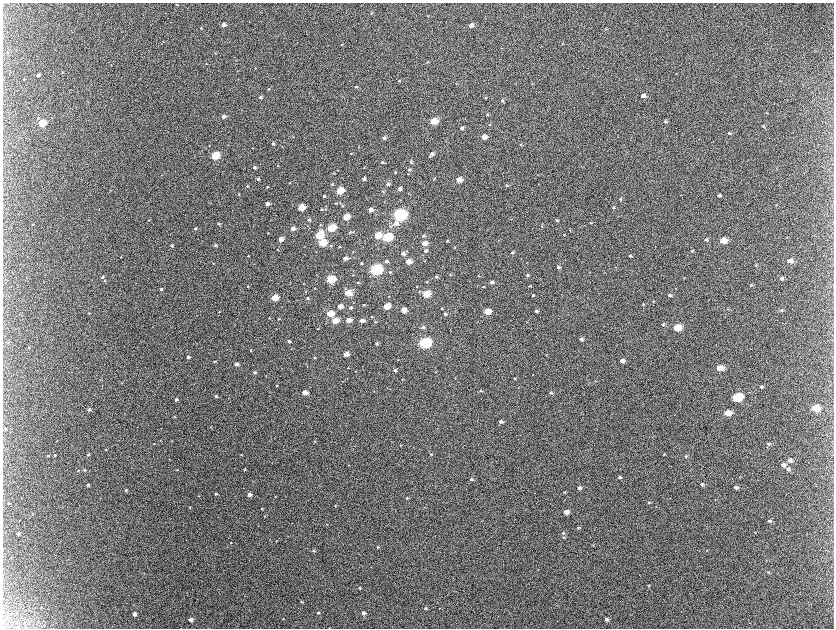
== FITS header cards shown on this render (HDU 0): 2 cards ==
NAXIS1  =                 1663 / length of data axis 1
NAXIS2  =                 1252 / length of data axis 2

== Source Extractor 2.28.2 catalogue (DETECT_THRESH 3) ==
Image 1663 x 1252 px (HDU 0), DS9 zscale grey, zoomed out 1/2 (1 PNG px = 2 x 2 image px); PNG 836 x 630 px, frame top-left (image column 1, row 1251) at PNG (3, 3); no overlay
Background 2170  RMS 33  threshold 98.4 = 3 sigma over >= 5 px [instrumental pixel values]
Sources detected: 308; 10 cannot appear on this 1/2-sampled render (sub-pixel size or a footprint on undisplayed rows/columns) and are not listed; the other 298 listed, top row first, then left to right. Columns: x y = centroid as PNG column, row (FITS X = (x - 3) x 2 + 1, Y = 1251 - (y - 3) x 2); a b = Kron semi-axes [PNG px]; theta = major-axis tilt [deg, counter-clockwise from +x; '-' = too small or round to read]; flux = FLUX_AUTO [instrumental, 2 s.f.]
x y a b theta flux
177 5 3 2 - 4.4e+03
372 13 3 3 - 4.4e+03
224 25 4 3 - 3.8e+04
471 25 5 4 - 3.2e+04
201 28 3 3 - 5.4e+03
606 29 4 3 - 4.1e+03
563 44 3 2 - 3.6e+03
342 45 3 2 - 5.3e+03
8 52 3 3 - 3.9e+03
215 53 3 3 - 5.0e+03
428 62 3 2 - 3.7e+03
207 64 3 2 - 2.5e+03
256 68 3 2 - 2.0e+03
63 73 4 3 - 4.9e+03
39 75 3 3 - 1.3e+04
24 79 3 2 - 4.2e+03
400 81 4 3 - 7.5e+03
456 84 3 2 - 3.9e+03
532 84 3 3 - 3.2e+03
356 87 3 2 - 5.2e+03
269 89 3 3 - 5.5e+03
643 96 4 4 - 3.3e+04
261 97 3 3 - 1.3e+04
486 98 3 3 - 6.2e+03
502 101 4 3 - 1.0e+04
767 113 4 2 - 4.1e+03
488 114 4 3 - 6.3e+03
224 116 4 3 - 2.5e+04
38 118 4 4 - 8.7e+03
434 121 5 4 - 2.2e+05
666 121 4 4 - 8.7e+03
42 123 4 4 - 3.3e+05
490 124 3 2 - 3.2e+03
764 126 5 3 - 5.8e+03
462 128 4 3 - 1.6e+04
730 133 4 4 - 1.1e+04
484 137 4 3 - 5.5e+04
384 138 4 3 - 2.0e+04
274 144 4 3 - 1.3e+04
228 145 2 2 - 1.7e+03
521 145 3 3 - 4.8e+03
359 147 3 2 - 3.3e+03
253 148 2 2 - 2.0e+03
351 154 3 3 - 5.6e+03
432 154 4 4 - 2.3e+04
216 155 4 3 - 4.3e+05
430 156 3 3 - 5.5e+03
383 162 3 3 - 7.2e+03
411 162 4 3 - 7.4e+03
278 166 3 2 - 3.8e+03
255 168 3 3 - 1.5e+04
364 168 3 2 - 3.1e+03
338 170 3 2 - 2.8e+03
409 170 4 3 - 1.2e+04
396 172 3 3 - 6.3e+03
334 173 3 2 - 3.1e+03
409 174 3 3 - 3.8e+03
434 178 3 2 - 3.9e+03
258 179 3 3 - 7.9e+03
364 179 3 3 - 2.0e+04
459 180 4 3 - 8.2e+04
290 183 3 3 - 3.6e+03
332 184 3 3 - 5.4e+03
388 184 4 4 - 1.6e+04
507 185 3 3 - 7.9e+03
248 186 3 2 - 4.7e+03
268 187 3 3 - 5.4e+03
400 189 4 3 - 2.4e+04
340 191 4 3 - 3.0e+05
383 191 3 3 - 4.6e+03
239 194 3 3 - 3.8e+03
719 195 4 4 - 1.4e+04
324 196 3 3 - 1.2e+04
621 199 5 4 - 7.7e+03
336 203 3 3 - 5.0e+03
268 204 3 3 - 3.3e+04
777 205 3 3 - 3.6e+03
343 206 3 3 - 5.2e+03
301 207 4 3 - 2.2e+05
614 208 4 3 - 6.4e+03
322 209 3 3 - 6.1e+03
326 209 4 3 - 6.9e+03
371 210 4 3 - 4.2e+04
401 215 6 4 13 2.3e+06
346 217 4 3 - 1.7e+05
149 220 2 2 - 3.2e+03
309 220 3 3 - 1.1e+04
557 220 3 3 - 7.2e+03
396 223 7 5 27 4.4e+04
591 223 4 2 - 4.2e+03
33 224 3 2 - 5.6e+03
219 224 3 3 - 7.5e+03
321 225 3 3 - 5.6e+03
542 226 4 2 - 4.0e+03
332 228 5 3 - 4.8e+05
196 229 3 3 - 1.0e+04
293 229 3 3 - 4.4e+04
350 232 4 3 - 5.3e+03
268 233 3 2 - 4.2e+03
320 235 5 4 - 4.4e+05
378 235 5 4 - 1.7e+05
424 236 4 3 - 1.0e+04
388 237 5 4 - 7.9e+05
281 239 4 3 - 6.1e+04
707 240 5 4 - 1.1e+04
723 240 5 4 - 1.0e+05
448 241 3 3 - 6.5e+03
323 243 4 4 - 3.4e+05
425 243 4 3 - 6.6e+04
216 245 3 3 - 6.9e+03
172 246 3 3 - 1.3e+04
331 246 3 3 - 5.1e+03
340 247 3 2 - 5.0e+03
455 247 3 3 - 4.7e+03
278 250 4 2 - 4.6e+03
426 251 4 4 - 1.5e+04
692 251 4 3 - 7.6e+03
353 252 3 3 - 4.2e+03
513 252 4 3 - 9.7e+03
403 253 4 4 - 2.8e+04
248 256 3 2 - 3.8e+03
631 256 4 3 - 1.1e+04
121 257 3 2 - 3.5e+03
345 258 3 3 - 4.3e+04
387 261 4 3 - 1.8e+04
408 261 4 3 - 9.5e+04
425 261 3 2 - 2.9e+03
790 261 5 5 - 4.1e+04
362 263 3 2 - 6.7e+03
527 263 3 2 - 2.9e+03
214 264 2 2 - 2.4e+03
756 265 4 3 - 5.0e+03
559 267 4 3 - 1.1e+04
376 270 5 4 - 1.9e+06
390 272 4 3 - 7.7e+03
451 274 3 3 - 4.7e+03
353 275 3 2 - 2.5e+03
527 275 4 3 - 8.9e+03
479 276 3 2 - 3.8e+03
103 277 3 3 - 1.7e+04
436 277 4 3 - 1.2e+04
782 278 4 4 - 1.2e+04
331 280 4 4 - 5.1e+05
105 281 3 3 - 5.9e+03
427 282 3 3 - 5.5e+03
492 282 4 3 - 2.3e+04
304 283 2 2 - 2.5e+03
358 283 2 2 - 5.5e+03
751 285 4 3 - 4.3e+03
248 286 3 3 - 5.9e+03
530 286 3 3 - 6.7e+03
417 287 3 2 - 2.8e+03
484 287 3 3 - 4.6e+03
315 288 2 2 - 2.6e+03
162 289 3 3 - 1.3e+04
306 291 3 3 - 4.1e+03
348 293 5 4 - 1.9e+05
427 294 5 3 - 2.6e+05
534 295 4 3 - 8.5e+03
670 295 4 3 - 1.3e+04
389 296 3 2 - 2.8e+03
275 298 4 3 - 2.0e+05
308 298 3 2 - 7.6e+03
653 301 3 3 - 4.4e+03
354 303 3 2 - 2.5e+03
644 304 4 3 - 7.3e+03
364 305 3 3 - 6.0e+03
340 306 4 3 - 6.3e+04
387 306 4 3 - 1.6e+05
351 308 3 3 - 1.2e+04
442 308 3 2 - 5.6e+03
729 309 4 2 - 3.6e+03
404 310 4 4 - 8.1e+04
782 310 5 4 - 9.2e+03
537 311 4 3 - 1.2e+04
219 312 2 2 - 3.8e+03
487 312 4 3 - 1.3e+05
89 313 3 2 - 3.3e+03
330 314 4 3 - 2.0e+05
445 314 4 3 - 1.4e+04
372 317 2 2 - 5.5e+03
270 318 3 2 - 3.7e+03
279 319 3 3 - 7.0e+03
349 320 4 3 - 7.8e+04
362 320 4 3 - 4.8e+04
336 321 4 3 - 1.6e+05
376 322 3 3 - 6.1e+03
663 325 4 4 - 1.0e+04
424 327 4 3 - 1.7e+04
677 328 5 4 - 2.0e+05
276 329 3 2 - 1.9e+03
581 339 4 3 - 1.5e+04
289 341 3 3 - 1.5e+04
8 342 3 2 - 2.8e+03
425 343 5 4 - 1.7e+06
377 344 3 3 - 1.3e+04
29 348 3 2 - 2.7e+03
292 349 3 2 - 2.0e+03
251 350 3 2 - 3.3e+03
346 354 4 3 - 6.8e+04
188 357 3 3 - 1.8e+04
315 357 3 2 - 4.8e+03
398 360 3 2 - 2.6e+03
622 360 4 4 - 3.0e+04
215 361 3 3 - 4.7e+03
237 364 3 3 - 3.0e+04
307 367 2 1 - 1.7e+03
348 368 3 2 - 4.2e+03
720 368 6 4 2 8.2e+04
395 370 3 3 - 1.3e+04
356 371 2 2 - 2.8e+03
255 372 3 3 - 1.2e+04
436 372 3 2 - 2.8e+03
533 375 3 2 - 2.4e+03
515 378 3 2 - 3.5e+03
403 379 3 2 - 3.3e+03
122 383 3 2 - 2.9e+03
277 386 3 3 - 5.0e+03
762 387 5 4 - 1.2e+04
374 391 3 2 - 1.9e+03
481 391 4 3 - 7.1e+03
305 393 4 3 - 7.8e+04
551 393 4 3 - 1.2e+04
216 396 3 3 - 1.1e+04
737 397 6 5 - 4.5e+05
176 399 3 3 - 2.2e+04
815 408 6 4 -5 1.9e+05
89 410 3 3 - 1.7e+04
728 413 5 4 - 1.0e+05
175 416 3 2 - 4.0e+03
501 421 4 3 - 1.7e+04
211 427 2 2 - 2.3e+03
5 428 3 3 - 6.4e+03
315 441 3 2 - 3.1e+03
154 444 3 2 - 2.7e+03
769 444 5 4 - 1.0e+04
401 445 3 2 - 4.0e+03
106 450 3 3 - 5.1e+03
431 454 3 2 - 4.3e+03
664 454 4 2 - 2.9e+03
55 455 3 3 - 8.7e+03
88 455 3 3 - 8.9e+03
242 455 3 2 - 4.7e+03
48 456 3 2 - 4.4e+03
686 456 4 3 - 6.0e+03
790 460 6 5 - 2.5e+04
349 465 3 2 - 2.5e+03
784 465 6 4 -11 2.7e+04
245 469 3 3 - 1.0e+04
788 469 5 5 - 1.8e+04
79 470 2 2 - 3.7e+03
85 470 3 3 - 5.7e+03
177 470 3 2 - 3.5e+03
620 477 5 3 - 9.8e+03
472 479 3 3 - 1.1e+04
702 484 4 4 - 9.2e+03
88 485 3 3 - 1.1e+04
736 487 5 4 - 1.4e+04
580 488 4 4 - 1.9e+04
126 490 3 3 - 8.2e+03
565 492 4 3 - 6.6e+03
216 494 3 3 - 8.7e+03
250 494 3 3 - 3.3e+04
199 496 3 2 - 3.1e+03
276 496 3 2 - 3.1e+03
407 498 4 3 - 7.2e+03
649 502 4 3 - 5.0e+03
9 503 3 2 - 4.0e+03
335 506 3 2 - 4.0e+03
190 507 3 2 - 6.5e+03
262 508 3 2 - 5.2e+03
566 512 4 3 - 4.6e+04
33 513 3 2 - 2.6e+03
265 516 3 3 - 3.7e+03
770 521 5 4 - 1.2e+04
579 528 4 3 - 7.4e+03
19 533 3 3 - 1.4e+04
563 533 5 3 - 8.0e+03
564 537 4 3 - 6.4e+03
277 541 3 2 - 2.8e+03
231 543 3 2 - 3.9e+03
593 545 3 2 - 3.1e+03
378 547 3 3 - 6.5e+03
314 551 3 3 - 9.1e+03
12 557 3 3 - 4.5e+03
768 572 3 3 - 5.1e+03
648 586 3 3 - 3.4e+03
360 588 3 3 - 6.9e+03
302 601 3 3 - 5.2e+03
42 607 3 2 - 2.8e+03
426 608 4 3 - 9.6e+03
440 608 3 2 - 3.3e+03
318 613 3 3 - 7.3e+03
364 613 3 3 - 2.3e+04
135 614 3 3 - 3.4e+04
191 619 3 3 - 3.9e+04
284 619 3 2 - 3.2e+03
607 619 5 4 - 2.1e+04
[10 sub-pixel or undisplayed-footprint detections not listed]